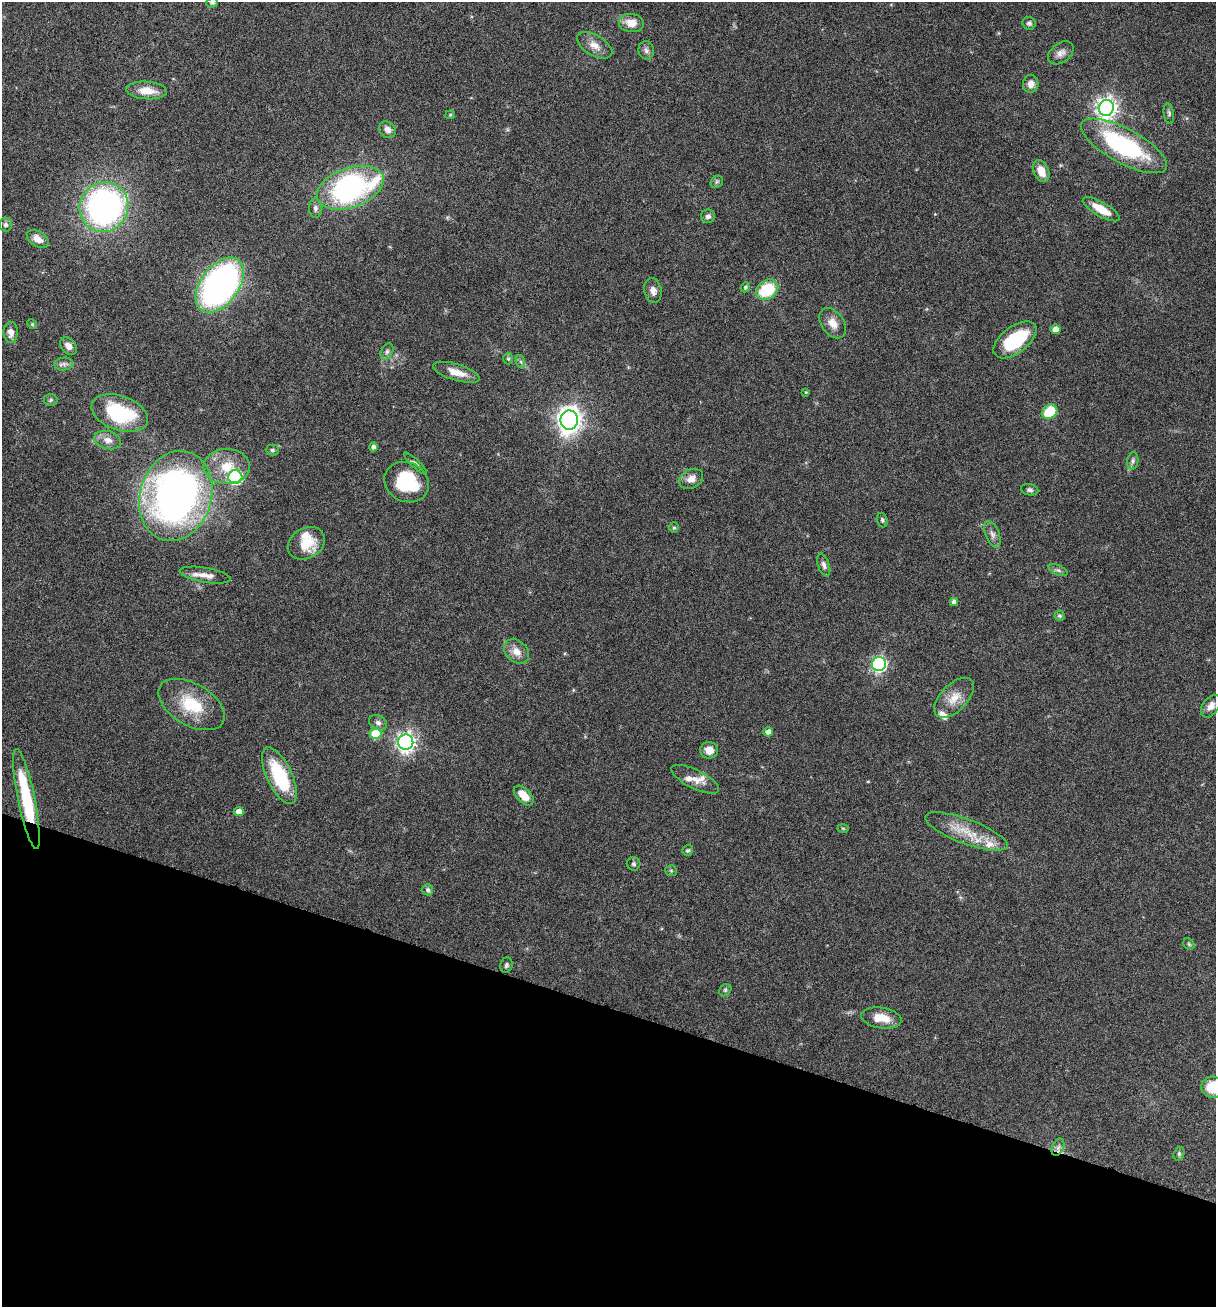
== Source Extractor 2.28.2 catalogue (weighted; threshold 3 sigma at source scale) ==
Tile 15 of 4 x 4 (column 3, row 4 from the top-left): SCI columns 2617-3830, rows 10-1314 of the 5307 x 5252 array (HDU 1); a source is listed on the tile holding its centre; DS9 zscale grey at full resolution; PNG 1218 x 1309 px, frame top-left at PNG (2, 2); each listed source drawn as its Kron ellipse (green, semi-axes under 4 px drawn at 4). Shown black and unused: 23% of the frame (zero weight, under 5 of 9 exposures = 3% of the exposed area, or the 3 px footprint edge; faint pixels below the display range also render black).
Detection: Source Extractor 2.28.2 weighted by HDU 2 'WHT'; one run over the whole footprint, this tile lists its part. Background 0.0462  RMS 0.0032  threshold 0.013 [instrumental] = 3 sigma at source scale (4.09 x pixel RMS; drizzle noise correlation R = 1.36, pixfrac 0.8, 0.05/0.05 arcsec/px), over >= 5 px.
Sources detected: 96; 6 inside a brighter listed object's ellipse — not listed separately; the other 90 listed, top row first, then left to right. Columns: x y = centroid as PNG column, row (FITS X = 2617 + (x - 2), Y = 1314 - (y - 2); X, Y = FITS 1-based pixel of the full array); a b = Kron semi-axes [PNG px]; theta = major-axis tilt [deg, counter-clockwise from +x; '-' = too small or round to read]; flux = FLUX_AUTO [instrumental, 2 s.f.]
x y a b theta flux
212 3 6 5 - 0.5
631 23 12 9 -8 3.5
1029 23 7 6 - 0.72
595 45 19 10 -30 3
646 50 9 8 - 1
1061 53 14 9 37 1.8
1031 84 9 7 -87 2
147 90 20 8 -4 4.7
1106 108 8 7 - 180
1169 113 10 5 -81 0.65
450 115 5 4 - 0.32
387 130 9 7 -43 1.8
1124 146 48 17 -28 36
1041 171 11 7 -65 4.1
717 182 7 5 44 0.53
350 188 35 20 19 61
104 207 25 24 - 93
315 208 9 6 -88 1
1101 209 21 7 -30 5.6
708 216 7 7 - 0.95
6 225 7 6 - 0.96
38 239 12 7 -33 2.6
220 285 31 19 54 110
745 287 5 4 - 0.43
653 290 12 8 -79 2
767 290 12 9 33 13
833 323 17 11 -53 3
32 324 5 4 - 0.35
1056 329 5 5 - 3.2
11 332 10 7 -88 2
1015 340 25 13 37 17
69 346 10 7 -48 2
387 352 9 5 63 0.86
508 359 6 5 - 0.43
521 362 7 4 -71 0.53
64 364 9 6 5 1
456 372 24 8 -17 3.7
806 392 4 4 - 0.27
51 400 7 6 - 0.55
1050 412 8 6 42 11
120 413 29 17 -20 22
569 420 9 8 - 240
108 440 14 9 -16 2.5
373 447 4 4 - 1
272 450 6 5 - 0.57
1133 461 9 5 81 0.8
415 463 15 4 -43 0.8
227 466 23 17 -1 8
235 477 7 6 - 47
691 479 12 9 28 2.5
407 482 23 19 -27 16
1030 490 9 5 -11 0.77
176 496 46 35 73 140
882 520 7 5 -72 0.59
674 528 5 4 - 0.44
992 534 14 6 -68 1.4
306 543 19 15 31 7
824 565 12 5 -72 1
1058 570 10 5 -24 0.77
205 575 26 7 -10 2.9
954 602 4 4 - 1.4
1060 616 5 5 - 0.54
517 651 14 10 -43 3.1
879 664 7 7 - 64
954 698 25 13 45 4.8
192 704 36 21 -30 12
1211 706 13 8 52 1.9
378 723 9 7 -32 1.1
768 732 5 4 - 1.6
375 734 6 5 - 8.5
406 742 7 7 - 140
709 750 9 8 - 2.9
279 776 31 12 -65 18
695 779 26 9 -26 2.8
524 795 12 7 -44 4.1
26 799 51 8 -78 22
239 811 5 4 - 2.8
843 828 6 4 -2 0.33
966 831 43 12 -20 8.1
688 850 6 5 - 0.48
634 864 7 6 - 0.63
671 871 6 5 - 0.48
428 890 6 5 - 0.6
1189 944 6 5 - 0.46
506 965 8 6 74 0.65
725 990 7 5 47 0.54
881 1018 20 10 -8 4.9
1212 1087 11 10 - 7.4
1058 1147 9 5 65 1
1179 1154 7 5 71 0.58
Overlapping masked pixels (flux is a lower limit): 1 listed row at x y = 26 799
Isophote crosses this tile's border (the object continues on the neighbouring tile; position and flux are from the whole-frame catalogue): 2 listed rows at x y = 212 3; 1212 1087